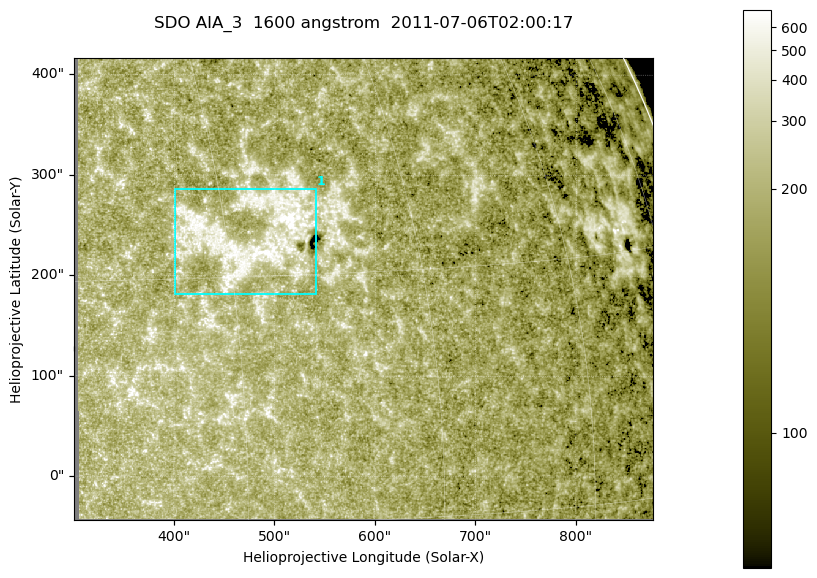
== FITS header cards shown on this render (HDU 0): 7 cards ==
TELESCOP= 'SDO     '           /
INSTRUME= 'AIA_3   '           /
WAVELNTH=                 1600 /
WAVEUNIT= 'angstrom'           /
DATE-OBS= '2011-07-06T02:00:17.12' /
CTYPE1  = 'HPLN-TAN'           /
CTYPE2  = 'HPLT-TAN'           /

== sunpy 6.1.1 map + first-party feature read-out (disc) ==
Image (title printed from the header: SDO AIA_3  1600 angstrom  2011-07-06T02:00:17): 946 x 755 px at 0.609 arcsec/px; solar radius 944 arcsec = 1549 px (partial field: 9.4% of the solar disc is inside the frame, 99% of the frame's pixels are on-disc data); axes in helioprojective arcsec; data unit not stated in the header (colour bar unlabelled)
Orientation: roll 0.103 deg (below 1 deg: not rotated)
Missing data: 0.9% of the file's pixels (0.9% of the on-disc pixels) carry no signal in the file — constant fill value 0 (padding / dropout), whole columns, Tx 300..304 arcsec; drawn neutral grey and excluded from every search
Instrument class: DISC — disc imager (sunpy class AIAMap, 1600 A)
Bright regions (active regions / flare kernels): reference = the on-disc median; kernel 9 px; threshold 5 sigma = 243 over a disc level ~186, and >= 1.15x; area >= 714 px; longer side >= 9 px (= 5.5 arcsec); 1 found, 1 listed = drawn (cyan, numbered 1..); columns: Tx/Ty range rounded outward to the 2 arcsec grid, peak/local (2 s.f.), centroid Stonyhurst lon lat
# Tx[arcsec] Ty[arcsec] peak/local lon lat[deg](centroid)
1 400..542 182..286 4.1 +32 +18
Off-limb structures (1.02-1.3 R_sun): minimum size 357 px: none found